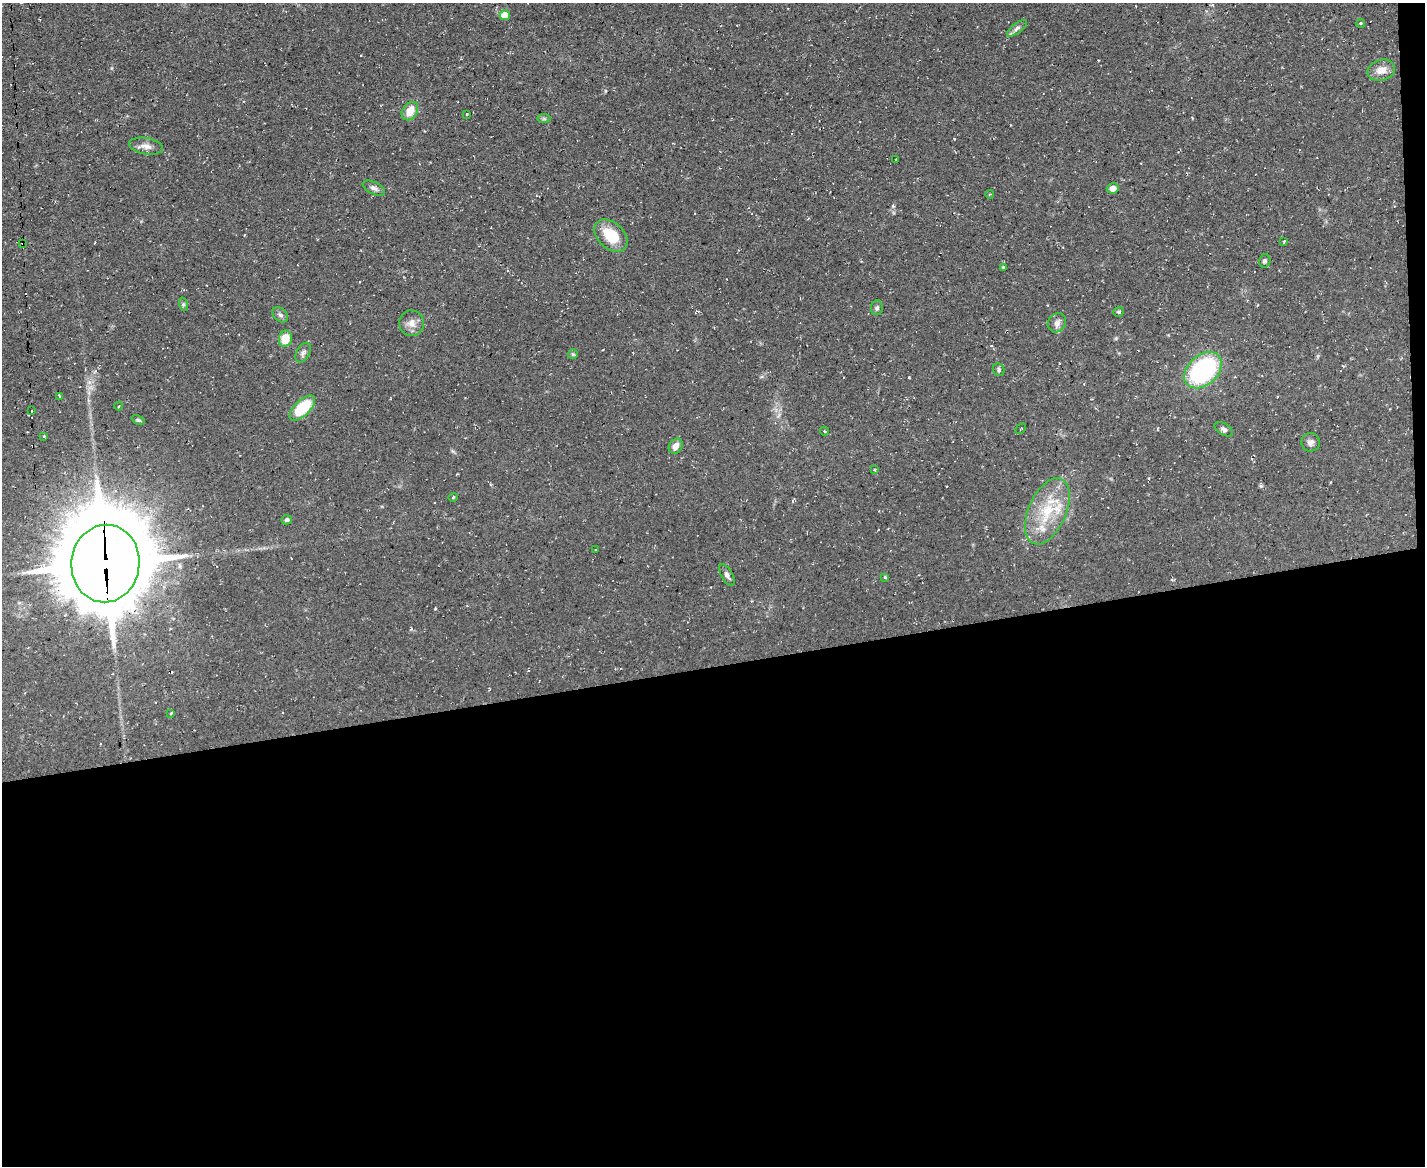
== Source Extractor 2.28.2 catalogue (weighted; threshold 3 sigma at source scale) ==
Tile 12 of 3 x 4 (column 3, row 4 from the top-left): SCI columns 2971-4393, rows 1-1164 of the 4627 x 4656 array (HDU 1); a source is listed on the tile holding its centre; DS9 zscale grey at full resolution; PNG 1427 x 1168 px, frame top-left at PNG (2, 3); each listed source drawn as its Kron ellipse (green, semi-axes under 4 px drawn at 4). Shown black and unused: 44% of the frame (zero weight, under 2 of 3 exposures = <1% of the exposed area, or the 3 px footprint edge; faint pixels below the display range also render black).
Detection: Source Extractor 2.28.2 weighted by HDU 2 'WHT'; one run over the whole footprint, this tile lists its part. Background 0.0853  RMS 0.0072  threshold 0.0326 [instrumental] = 3 sigma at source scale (4.5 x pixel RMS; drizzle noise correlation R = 1.50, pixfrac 1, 0.05/0.05 arcsec/px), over >= 5 px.
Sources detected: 51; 2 cosmic-ray / hot-pixel residue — neither listed nor drawn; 1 inside a brighter listed object's ellipse — not listed separately; the other 48 listed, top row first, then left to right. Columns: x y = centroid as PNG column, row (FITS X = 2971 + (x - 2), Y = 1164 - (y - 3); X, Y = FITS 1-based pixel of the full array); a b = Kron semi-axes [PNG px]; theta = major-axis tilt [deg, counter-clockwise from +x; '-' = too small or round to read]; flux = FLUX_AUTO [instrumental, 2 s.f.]
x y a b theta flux
505 15 5 5 - 14
1361 23 4 4 - 1.3
1017 28 12 5 36 2.4
1381 70 14 10 17 7.3
410 111 10 7 55 9.8
467 114 3 3 - 0.75
544 119 7 4 0 1.2
146 146 17 8 -10 5
896 159 2 2 - 0.62
374 188 12 6 -26 2.7
1113 188 6 5 - 5.3
990 194 4 2 - 0.5
611 236 19 13 -44 21
1284 241 3 3 - 1.1
23 243 3 2 - 0.7
1265 261 6 5 - 1.6
1003 268 3 3 - 1.4
183 304 7 4 -72 1.3
877 308 7 6 - 1.7
1119 312 5 5 - 1.1
280 315 9 6 -43 2.2
412 323 13 12 - 5.9
1057 323 10 9 - 3.7
285 339 8 6 79 15
303 353 10 6 62 2.3
573 354 5 5 - 1
999 370 6 5 - 1.4
1203 370 21 15 42 92
60 397 3 3 - 3.8
119 406 4 3 - 0.85
302 408 16 8 44 31
31 411 3 2 - 1.2
138 420 7 4 -24 1
1021 429 6 2 45 0.56
1224 429 10 5 -32 2
824 431 4 3 - 0.59
44 436 3 3 - 0.73
1311 442 9 9 - 2.9
676 446 8 6 57 5
874 470 3 3 - 0.66
453 497 5 3 - 0.76
1047 511 35 19 66 32
287 520 5 4 - 1.4
596 550 3 2 - 0.55
105 563 39 34 83 8700
727 575 12 5 -60 2.6
885 577 4 4 - 0.89
171 713 3 3 - 1.3
Overlapping masked pixels (flux is a lower limit): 2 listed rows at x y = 23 243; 105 563